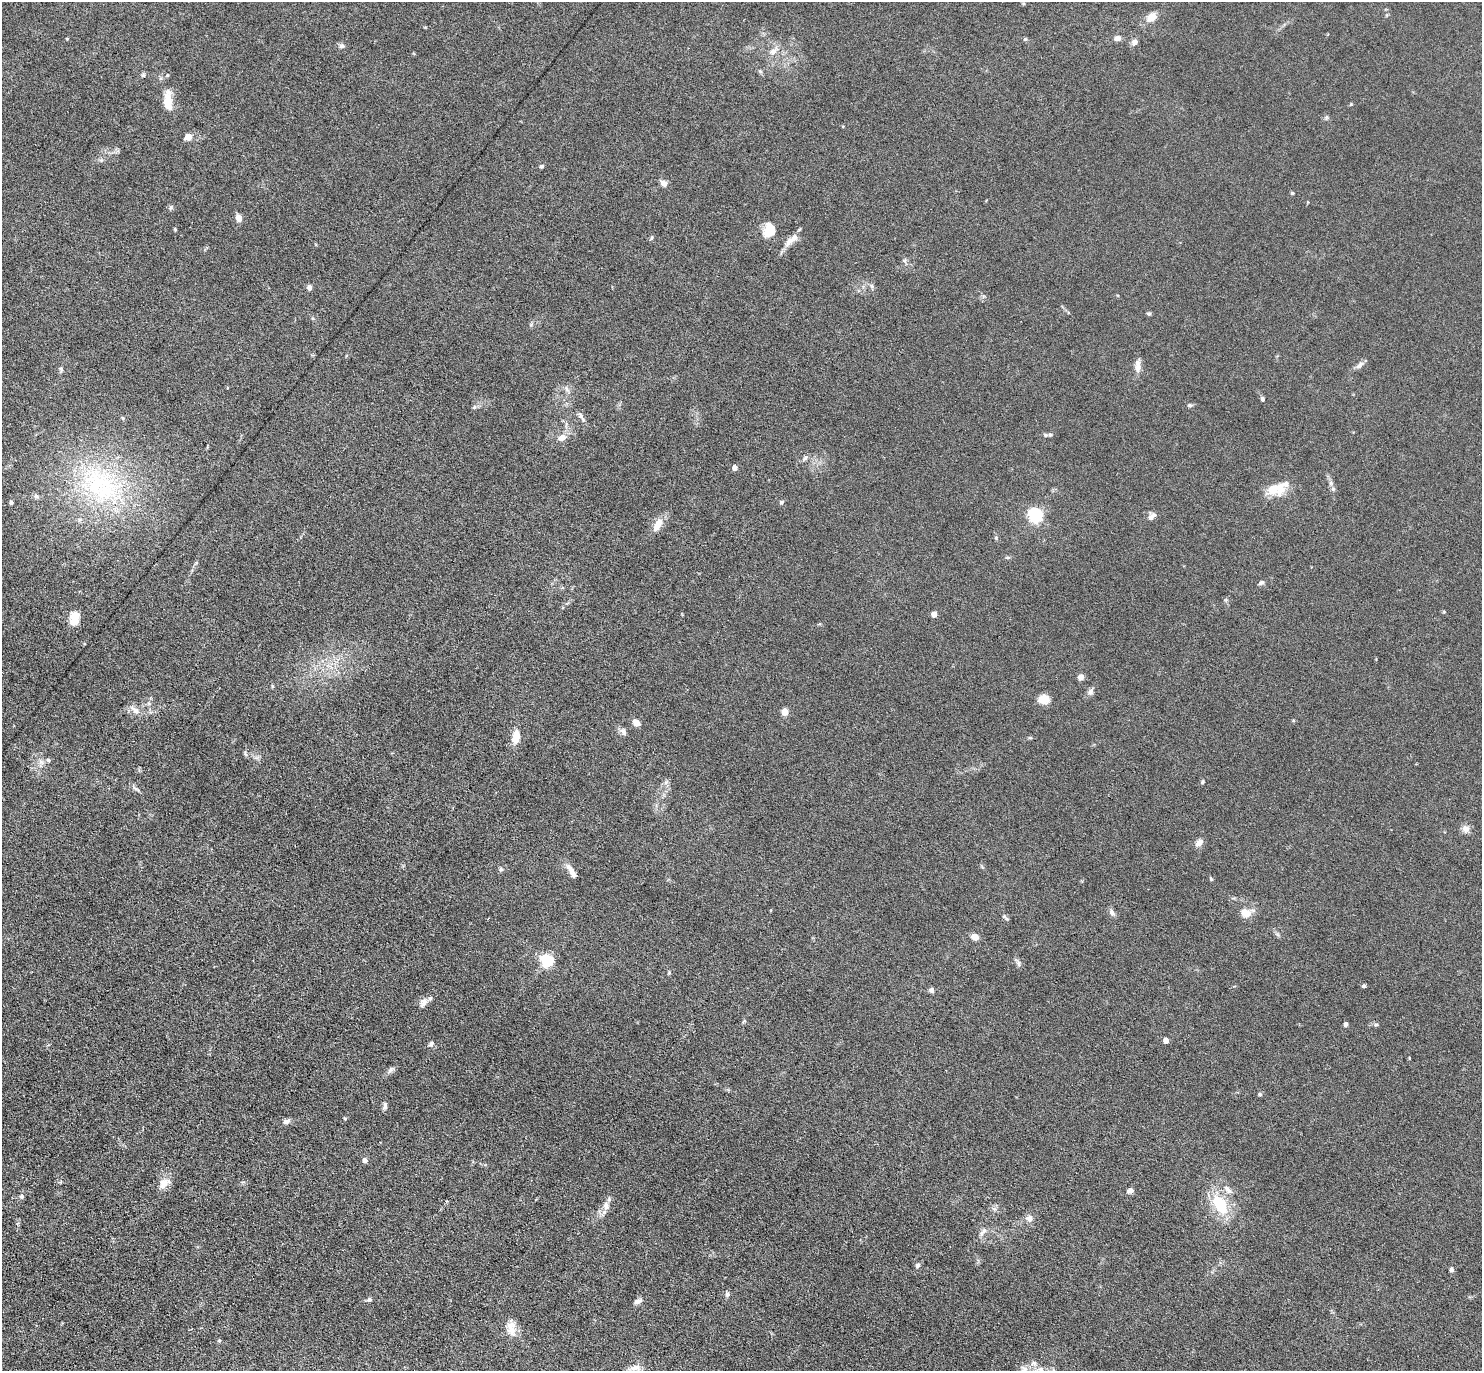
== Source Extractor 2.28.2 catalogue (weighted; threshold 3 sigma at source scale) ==
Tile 7 of 4 x 4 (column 3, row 2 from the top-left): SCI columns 3002-4481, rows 3187-4555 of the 6088 x 6079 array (HDU 1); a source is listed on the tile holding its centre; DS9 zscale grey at full resolution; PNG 1484 x 1373 px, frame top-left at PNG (2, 2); no overlay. Nothing masked; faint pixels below the display range render black.
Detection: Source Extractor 2.28.2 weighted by HDU 2 'WHT'; one run over the whole footprint, this tile lists its part. Background 0.0331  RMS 0.0038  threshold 0.0154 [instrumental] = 3 sigma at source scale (4.09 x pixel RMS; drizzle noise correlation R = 1.36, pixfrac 0.8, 0.05/0.05 arcsec/px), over >= 5 px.
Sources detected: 112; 10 inside a brighter listed object's ellipse — not listed separately; the other 102 listed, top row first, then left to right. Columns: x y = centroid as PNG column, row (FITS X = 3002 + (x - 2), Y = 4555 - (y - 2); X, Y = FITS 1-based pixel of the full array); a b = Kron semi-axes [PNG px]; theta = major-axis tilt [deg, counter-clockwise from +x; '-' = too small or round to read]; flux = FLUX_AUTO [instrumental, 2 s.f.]
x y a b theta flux
1151 17 12 9 42 3.5
1117 38 8 7 - 1.4
1025 39 5 4 - 0.48
1135 42 7 6 - 1.5
342 46 8 6 4 0.92
773 52 10 8 42 2.1
168 100 21 10 -83 5.6
1351 104 5 3 - 0.29
1326 117 6 4 -18 0.55
188 137 8 7 - 2.4
542 166 5 5 - 0.64
664 183 8 7 - 1.9
1292 193 4 4 - 0.38
171 207 7 5 81 0.66
239 218 8 7 - 2.1
175 229 4 3 - 0.37
771 229 22 13 37 5
652 238 7 3 71 0.43
789 241 18 8 53 2.8
905 261 7 4 -71 0.61
872 286 7 5 -39 0.78
309 288 6 6 - 1.1
1149 313 6 5 - 0.54
1360 365 12 6 43 1.4
1138 366 18 7 -89 2.4
61 369 6 5 - 0.63
1262 399 7 5 -71 0.64
1190 405 6 5 - 0.54
474 407 6 4 72 0.53
582 417 14 5 -54 1.2
123 418 6 3 -71 0.37
1046 435 6 5 - 0.61
562 438 9 7 21 2.4
805 458 8 5 53 0.83
735 467 5 5 - 1.7
97 483 49 42 -87 49
1331 483 7 4 -72 0.79
1279 489 18 14 -76 5.2
36 496 7 5 -42 0.78
781 502 6 5 - 0.68
11 503 4 3 - 0.78
1035 515 6 6 - 69
1152 516 13 6 41 1.5
658 524 17 7 62 4.6
996 537 6 5 - 0.51
1261 582 7 5 22 0.89
934 614 4 4 - 3.2
74 618 15 9 84 5
1081 677 6 5 - 2.1
1091 691 11 6 64 1.2
1044 699 11 9 10 4.4
135 710 16 8 -43 2.3
785 712 6 5 - 3.1
636 723 8 6 -36 2.7
623 731 11 7 -63 1.3
516 737 15 9 82 4.2
48 760 5 5 - 0.53
1202 782 5 4 - 0.44
136 789 11 3 -26 0.78
1466 829 10 10 - 1.8
1199 842 11 7 48 1.9
570 868 17 7 -50 2.1
501 869 6 5 - 0.59
1211 879 6 4 -46 0.4
1112 912 10 5 -54 1.1
1246 913 14 10 3 4
1005 918 11 3 -41 0.59
975 937 7 5 -23 3.3
547 960 6 6 - 48
1018 963 10 5 -77 0.97
669 973 5 4 - 0.39
1364 986 4 4 - 0.62
931 990 6 6 - 0.92
424 1003 14 8 55 1.9
744 1021 5 4 - 0.41
1345 1024 5 4 - 0.86
1376 1024 6 4 0 0.53
1166 1040 4 4 - 3
431 1043 7 6 - 0.88
1409 1058 5 3 - 0.28
391 1070 11 6 42 1.2
1260 1094 5 4 - 0.58
385 1105 11 5 86 0.96
345 1119 4 4 - 0.37
286 1121 9 6 19 1.4
365 1160 5 5 - 1.3
164 1183 17 10 47 3.5
1130 1191 6 6 - 1.5
22 1196 6 6 - 0.9
1220 1204 30 16 -61 13
606 1206 13 8 -81 2.3
994 1209 6 6 - 0.92
1030 1218 10 8 56 1.8
983 1232 14 6 54 1.7
918 1266 7 5 46 0.84
1451 1269 5 4 - 0.98
727 1294 7 6 - 0.93
370 1299 6 6 - 0.73
638 1301 11 6 24 1.3
511 1328 21 11 -86 4
219 1341 5 4 - 0.45
635 1368 16 7 17 2.6